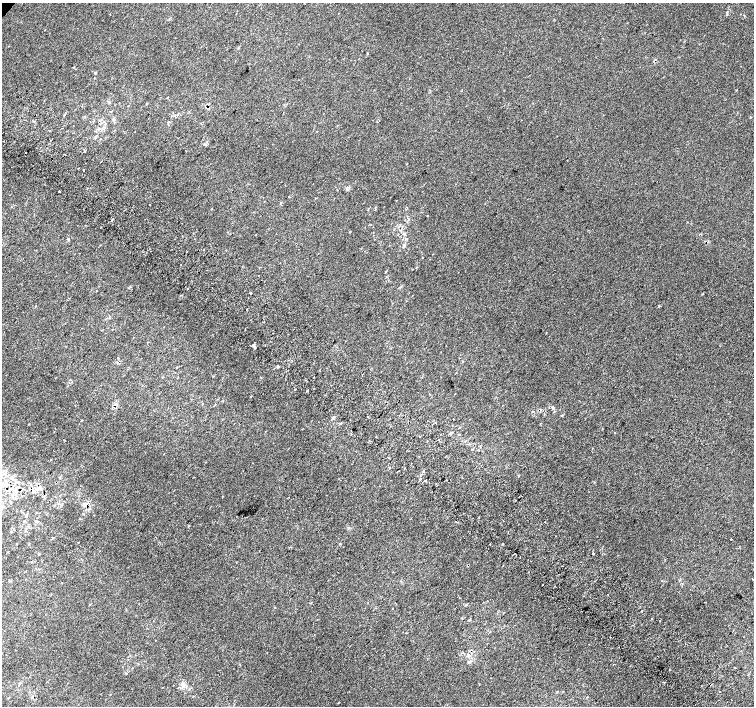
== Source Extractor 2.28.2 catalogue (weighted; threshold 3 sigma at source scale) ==
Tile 6 of 4 x 4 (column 2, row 2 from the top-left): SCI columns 1539-3041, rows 3080-4486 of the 6074 x 6092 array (HDU 1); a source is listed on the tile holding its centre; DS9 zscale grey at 2 x 2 block average (1 PNG px = mean of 2 x 2 image px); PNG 756 x 708 px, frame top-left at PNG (2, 3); no overlay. Shown black and unused: <1% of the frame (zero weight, under 2 of 3 exposures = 2% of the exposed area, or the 3 px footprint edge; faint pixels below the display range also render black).
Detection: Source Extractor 2.28.2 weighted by HDU 2 'WHT'; one run over the whole footprint, this tile lists its part. Background 2.66e-04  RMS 0.0069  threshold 0.0311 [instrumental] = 3 sigma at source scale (4.5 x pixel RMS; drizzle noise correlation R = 1.50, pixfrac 1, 0.0396/0.0396 arcsec/px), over >= 5 px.
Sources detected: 74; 7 cosmic-ray / hot-pixel residue — not listed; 2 inside a brighter listed object's ellipse — not listed separately; the other 65 listed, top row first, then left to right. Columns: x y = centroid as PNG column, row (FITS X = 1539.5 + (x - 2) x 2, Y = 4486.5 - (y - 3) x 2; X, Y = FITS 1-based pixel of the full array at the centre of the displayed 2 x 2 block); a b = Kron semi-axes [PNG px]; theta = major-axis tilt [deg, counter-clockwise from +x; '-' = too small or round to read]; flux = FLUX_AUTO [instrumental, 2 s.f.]
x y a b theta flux
45 30 2 2 - 4.1
114 120 3 3 - 1.6
49 130 2 2 - 40
101 162 2 2 - 2.3
84 170 2 2 - 3.1
347 189 2 2 - 4.8
59 191 2 2 - 5.2
149 204 2 2 - 4.2
112 220 2 2 - 1.1
350 232 2 2 - 0.79
404 234 4 3 - 2.2
68 240 3 2 - 1.3
404 246 4 3 - 2.7
422 257 2 2 - 0.56
187 288 2 2 - 3.7
250 293 2 2 - 12
36 306 2 2 - 1.1
659 306 3 2 - 1.1
246 309 2 2 - 2.4
263 322 2 2 - 1.5
245 329 2 2 - 1.3
273 333 2 2 - 2.1
254 346 4 2 - 1.9
278 366 2 2 - 3.1
314 377 2 2 - 3.1
307 391 2 2 - 1.2
552 407 4 2 - 1.7
367 416 2 2 - 2.9
333 418 2 2 - 4.5
390 419 2 2 - 0.9
453 419 2 2 - 1.1
340 423 3 2 - 1.1
450 433 4 2 - 2.4
615 433 2 2 - 3.1
438 440 2 2 - 4.8
592 448 2 2 - 0.75
389 467 3 2 - 0.97
423 471 2 2 - 2
519 475 2 2 - 1.2
425 480 2 2 - 20
17 482 3 3 - 1.4
2 486 4 3 - 2.7
32 489 6 3 -72 8.8
11 490 6 3 46 3.8
16 490 5 3 - 3.7
15 495 4 4 - 4.1
58 503 3 2 - 0.98
53 538 3 2 - 1
731 539 2 2 - 2.9
490 544 2 2 - 0.92
593 553 2 2 - 7.5
39 569 2 2 - 0.87
542 585 2 2 - 3
608 595 2 2 - 2.3
89 604 2 2 - 0.65
466 605 3 2 - 0.98
275 608 2 2 - 0.5
641 611 2 2 - 1.3
659 621 2 2 - 0.58
469 655 4 3 - 3.1
664 682 2 2 - 0.74
20 683 3 2 - 0.99
183 685 5 3 - 3.1
720 692 2 2 - 0.77
338 702 2 2 - 1.6
Overlapping masked pixels (flux is a lower limit): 2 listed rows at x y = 32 489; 11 490
Diffuse or blended objects may show on this block-average render without a row.